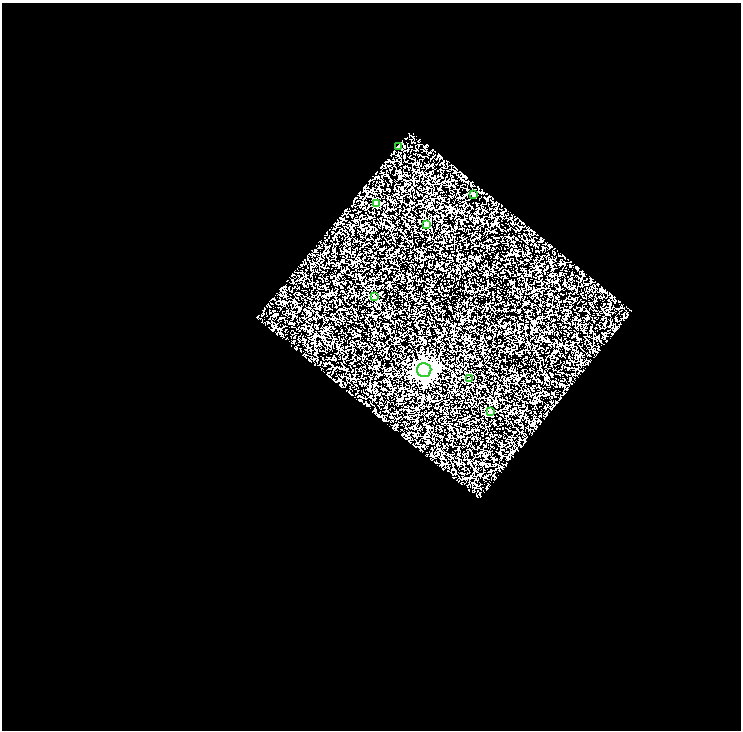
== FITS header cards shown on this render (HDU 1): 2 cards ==
NAXIS1  =                  739
NAXIS2  =                  728

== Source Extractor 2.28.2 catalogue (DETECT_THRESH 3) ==
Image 739 x 728 px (HDU 1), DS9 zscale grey, 1 PNG px = 1 image px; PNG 743 x 732 px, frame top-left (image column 1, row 728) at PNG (2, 3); each listed source drawn as its Kron ellipse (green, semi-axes under 4 px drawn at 4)
Background 0.177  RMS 0.29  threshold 0.884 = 3 sigma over >= 5 px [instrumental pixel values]
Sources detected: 8; all 8 listed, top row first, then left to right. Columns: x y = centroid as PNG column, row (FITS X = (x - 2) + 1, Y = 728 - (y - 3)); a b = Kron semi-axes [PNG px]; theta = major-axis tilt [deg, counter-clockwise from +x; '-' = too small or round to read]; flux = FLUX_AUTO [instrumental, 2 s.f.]
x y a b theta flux
398 147 4 3 - 40
474 194 3 3 - 31
377 203 4 4 - 280
427 225 4 3 - 86
374 297 4 3 - 31
424 370 7 7 - 8600
470 379 4 3 - 43
491 412 4 4 - 98